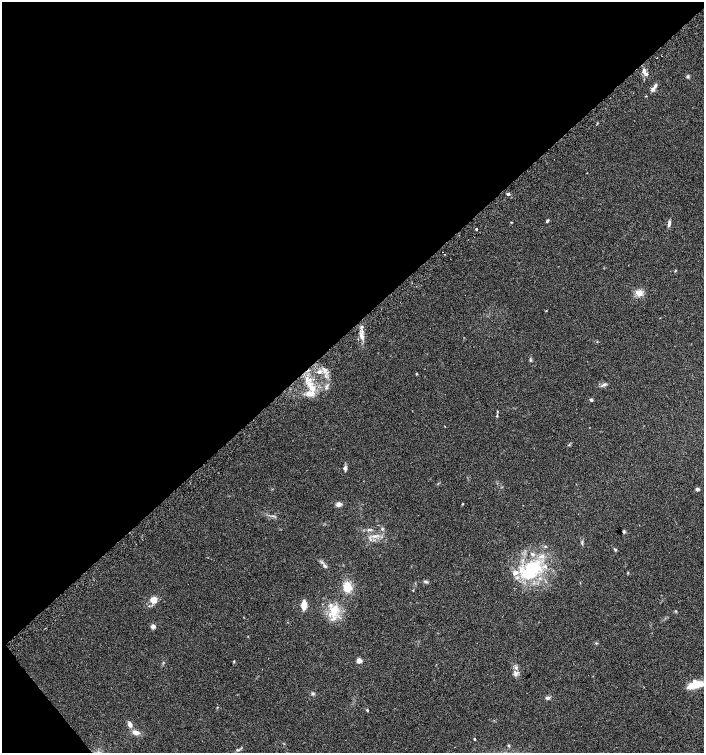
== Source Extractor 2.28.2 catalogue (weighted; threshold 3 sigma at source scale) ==
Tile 5 of 4 x 4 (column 1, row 2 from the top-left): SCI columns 168-1571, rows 3036-4536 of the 6015 x 6062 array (HDU 1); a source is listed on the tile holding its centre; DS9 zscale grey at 2 x 2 block average (1 PNG px = mean of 2 x 2 image px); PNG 706 x 755 px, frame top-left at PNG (2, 2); no overlay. Shown black and unused: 44% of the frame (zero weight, under 2 of 3 exposures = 2% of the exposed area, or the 3 px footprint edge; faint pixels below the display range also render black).
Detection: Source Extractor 2.28.2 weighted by HDU 2 'WHT'; one run over the whole footprint, this tile lists its part. Background 0.0686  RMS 0.0087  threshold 0.0392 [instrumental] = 3 sigma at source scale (4.5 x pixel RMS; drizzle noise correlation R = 1.50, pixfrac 1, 0.0396/0.0396 arcsec/px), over >= 5 px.
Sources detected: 70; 14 inside a brighter listed object's ellipse — not listed separately; the other 56 listed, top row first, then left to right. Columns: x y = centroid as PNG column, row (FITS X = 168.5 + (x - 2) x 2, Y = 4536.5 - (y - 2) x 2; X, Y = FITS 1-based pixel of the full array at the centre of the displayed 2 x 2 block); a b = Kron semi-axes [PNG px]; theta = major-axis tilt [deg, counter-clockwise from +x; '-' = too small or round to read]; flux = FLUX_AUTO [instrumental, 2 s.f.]
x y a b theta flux
657 58 2 2 - 3.3
644 70 5 5 - 5.5
688 76 4 4 - 2.7
653 89 7 4 34 5.9
646 96 3 2 - 0.96
508 194 4 3 - 3.1
547 221 4 3 - 2.7
511 222 3 2 - 1.1
669 223 8 3 82 6
476 229 2 2 - 27
675 271 3 2 - 1.4
639 293 7 6 - 16
362 330 3 2 - 2.3
361 335 4 3 - 4.7
358 339 2 2 - 1.1
324 369 6 3 -69 5.6
319 372 5 4 - 5.8
416 374 3 2 - 1.5
604 384 6 4 26 4.3
326 387 7 4 86 4.6
312 388 11 7 -33 21
591 400 4 3 - 2.9
497 411 3 2 - 1.3
497 416 3 3 - 1.5
345 468 5 4 - 5.1
697 489 3 2 - 8.9
338 504 5 4 - 9.7
578 514 2 2 - 0.78
382 529 4 3 - 2.2
624 532 4 3 - 1.8
375 536 6 3 7 4.7
582 542 4 2 - 2
545 546 4 3 - 1.9
615 550 5 3 - 2.4
325 566 5 2 - 2.2
532 569 27 18 50 110
628 573 3 3 - 1.4
426 581 5 3 - 3.2
347 587 10 8 -84 29
154 600 6 6 - 19
304 605 8 4 88 23
334 611 15 9 81 32
676 611 3 3 - 1.4
153 626 6 5 - 5.5
359 660 3 3 - 31
234 661 3 3 - 1.3
515 673 7 5 81 7
696 685 16 8 9 36
312 693 4 4 - 2.9
547 698 5 4 - 4.2
367 710 3 3 - 1.9
130 725 6 4 -69 9
136 732 9 5 -20 10
474 739 2 2 - 2.6
508 745 4 3 - 2
237 750 5 3 - 2.4
Diffuse or blended objects may show on this block-average render without a row.